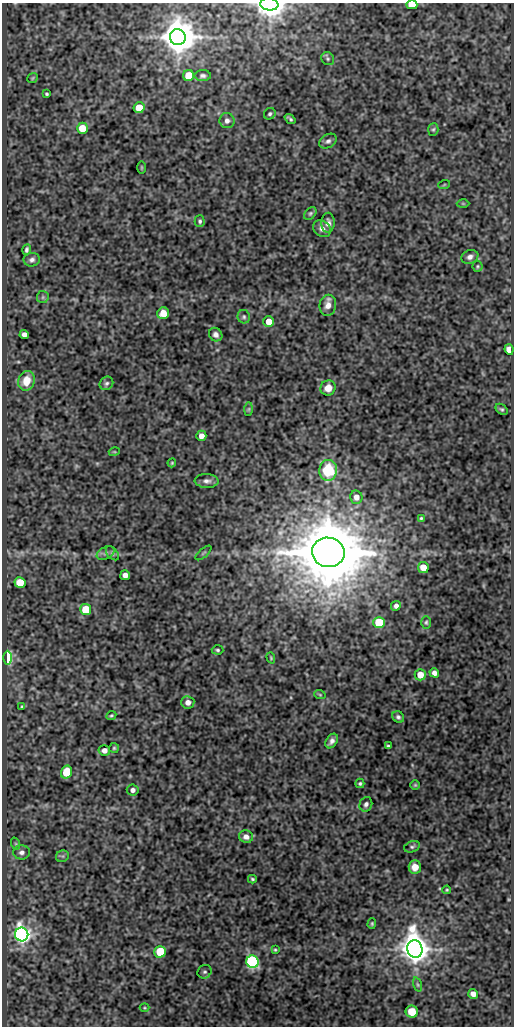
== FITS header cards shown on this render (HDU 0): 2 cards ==
NAXIS1  =                  512
NAXIS2  =                 1024

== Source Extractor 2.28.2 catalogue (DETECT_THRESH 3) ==
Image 512 x 1024 px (HDU 0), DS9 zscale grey, 1 PNG px = 1 image px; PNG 516 x 1028 px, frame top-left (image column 1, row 1024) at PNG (2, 3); each listed source drawn as its Kron ellipse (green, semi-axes under 4 px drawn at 4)
Background 81.8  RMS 0.51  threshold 1.52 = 3 sigma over >= 5 px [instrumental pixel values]
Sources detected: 95; all 95 listed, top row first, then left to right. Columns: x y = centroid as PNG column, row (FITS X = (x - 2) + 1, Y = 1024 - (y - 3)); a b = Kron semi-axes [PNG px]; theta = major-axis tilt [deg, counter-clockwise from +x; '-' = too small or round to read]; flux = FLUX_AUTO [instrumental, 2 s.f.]
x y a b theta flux
269 4 9 6 -6 21000
412 5 5 4 - 870
178 37 8 8 - 100000
328 59 7 6 - 62
188 75 5 5 - 690
203 76 8 5 0 88
33 78 6 4 37 42
47 94 4 3 - 49
139 108 5 5 - 770
270 114 6 5 - 69
290 119 6 3 -37 62
227 121 7 7 - 150
82 128 5 5 - 710
433 129 6 5 - 55
328 141 9 6 31 110
142 167 6 3 -90 35
444 185 6 3 19 33
463 203 6 4 -1 42
310 213 7 5 49 59
200 221 6 5 - 65
328 223 10 6 87 170
322 229 9 7 -33 180
27 250 5 3 - 76
470 257 9 6 21 150
32 260 8 6 8 120
477 266 5 5 - 46
43 297 6 5 - 65
328 305 10 8 81 240
163 313 6 5 - 490
244 317 7 6 - 74
269 321 5 5 - 410
24 334 4 4 - 160
216 335 7 6 - 130
509 349 5 4 - 350
26 381 10 8 71 560
106 383 7 6 - 82
328 388 7 7 - 320
249 409 7 4 89 53
502 409 7 4 -39 56
201 436 5 5 - 220
114 452 5 3 - 30
172 463 4 3 - 34
328 470 10 9 - 1700
207 481 12 7 -3 150
356 497 6 6 - 200
421 518 3 3 - 39
328 552 16 15 - 300000
106 553 9 6 27 110
112 553 8 5 -50 67
203 553 10 2 41 35
423 567 5 5 - 490
125 575 5 5 - 190
20 582 5 5 - 850
396 606 5 5 - 120
86 610 5 5 - 1200
426 622 6 5 - 56
379 623 6 5 - 1900
217 650 6 4 -3 56
7 658 7 4 -90 1900
271 658 6 3 -71 43
434 673 5 4 - 150
420 675 6 5 - 470
320 695 6 3 -19 36
188 702 6 6 - 180
22 707 3 3 - 44
111 716 5 4 - 48
398 717 6 5 - 77
332 741 8 5 56 140
388 746 4 3 - 52
114 748 5 5 - 49
104 750 6 5 - 170
66 772 7 5 73 770
360 783 5 4 - 55
415 785 4 4 - 41
133 790 6 5 - 120
366 804 7 6 - 110
246 837 7 6 - 170
16 844 6 4 -71 46
412 847 8 5 17 69
22 852 8 7 - 140
62 856 6 6 - 62
415 867 6 6 - 320
252 879 4 3 - 49
447 890 4 3 - 34
372 924 5 4 - 43
22 934 7 6 - 20000
415 949 9 7 -75 68000
275 950 4 4 - 38
160 952 6 5 - 1400
252 962 6 6 - 7700
204 972 7 6 - 71
418 985 7 3 -71 47
473 994 5 4 - 190
145 1008 5 3 - 28
412 1012 6 6 - 540
At the frame edge (FLAGS 8, measured only in part): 2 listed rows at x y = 269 4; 412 5

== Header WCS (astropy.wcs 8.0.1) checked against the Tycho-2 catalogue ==
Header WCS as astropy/WCSLIB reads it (CRVAL/CRPIX/CD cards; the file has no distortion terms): RA---SIN/DEC--SIN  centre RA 01:00:54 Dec -01:01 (15.23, -1.01 deg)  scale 1 arcsec/px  FOV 8.5' x 17.1'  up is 0 deg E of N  parity normal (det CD < 0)
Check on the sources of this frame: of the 60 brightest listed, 5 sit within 2.0 arcsec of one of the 7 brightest Tycho-2 stars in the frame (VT <= 12.46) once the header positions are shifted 0.36 arcsec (0.33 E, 0.15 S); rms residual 0.78 arcsec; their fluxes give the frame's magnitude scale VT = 22.60 - 2.5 log10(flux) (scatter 0.20 mag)
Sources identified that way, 5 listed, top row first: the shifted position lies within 2.0 arcsec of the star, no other Tycho-2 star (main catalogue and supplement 1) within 4.0 arcsec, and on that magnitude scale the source's flux lands within +1.5 / -3 mag of the star's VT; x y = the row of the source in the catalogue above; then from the Tycho-2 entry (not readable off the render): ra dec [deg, ICRS J2000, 3 dp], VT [Tycho-2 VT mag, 2 dp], TYC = Tycho-2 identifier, HIP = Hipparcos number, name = IAU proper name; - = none
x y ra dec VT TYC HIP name
178 37 15.249 -0.879 10.27 4681-925-1 - -
328 552 15.207 -1.022 8.91 4681-1072-1 4735 -
7 658 15.297 -1.051 12.46 4681-728-1 - -
22 934 15.292 -1.128 11.39 4681-1820-1 - -
415 949 15.183 -1.132 10.72 4681-1928-1 - -